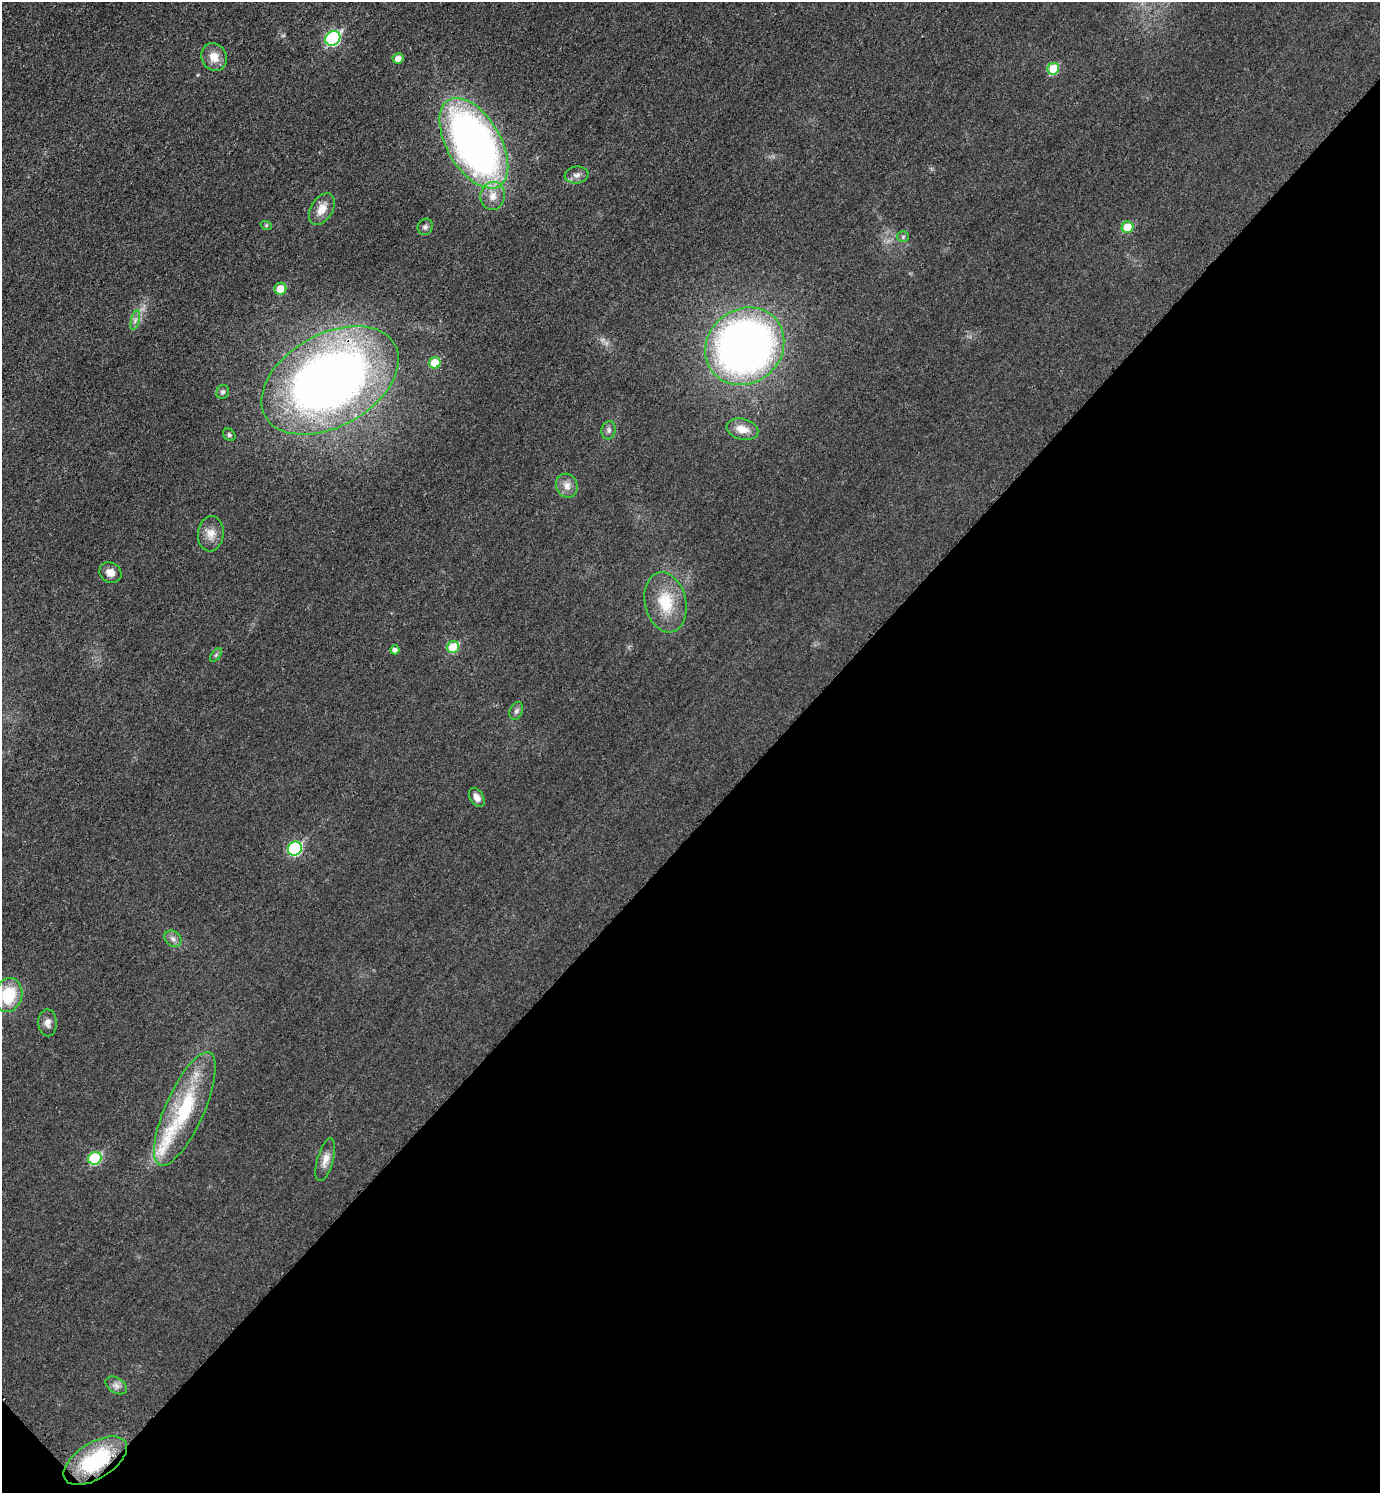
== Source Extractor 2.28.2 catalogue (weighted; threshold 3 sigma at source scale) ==
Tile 15 of 4 x 4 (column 3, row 4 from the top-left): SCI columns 2932-4309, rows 23-1513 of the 6010 x 6009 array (HDU 1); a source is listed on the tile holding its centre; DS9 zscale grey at full resolution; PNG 1382 x 1495 px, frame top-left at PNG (2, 2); each listed source drawn as its Kron ellipse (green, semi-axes under 4 px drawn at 4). Shown black and unused: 45% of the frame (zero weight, under 3 of 4 exposures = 2% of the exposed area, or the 3 px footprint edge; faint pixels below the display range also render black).
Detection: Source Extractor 2.28.2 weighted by HDU 2 'WHT'; one run over the whole footprint, this tile lists its part. Background 0.0177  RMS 0.0055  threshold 0.0248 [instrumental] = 3 sigma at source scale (4.5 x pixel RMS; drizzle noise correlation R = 1.50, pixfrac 1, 0.05/0.05 arcsec/px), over >= 5 px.
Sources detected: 40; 1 inside a brighter listed object's ellipse — not listed separately; the other 39 listed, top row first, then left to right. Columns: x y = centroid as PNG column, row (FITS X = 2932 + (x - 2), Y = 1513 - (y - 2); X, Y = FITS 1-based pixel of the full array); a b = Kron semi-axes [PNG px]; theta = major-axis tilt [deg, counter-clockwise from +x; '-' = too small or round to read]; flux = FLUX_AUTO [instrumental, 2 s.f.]
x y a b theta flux
333 38 8 6 46 78
214 57 14 12 -63 7
398 58 5 5 - 3.5
1053 69 6 5 - 19
474 143 50 27 -60 300
577 175 12 8 7 3
493 196 14 12 78 6.4
322 209 17 11 59 6.7
266 225 6 3 -18 0.68
425 227 8 7 - 1.6
1128 227 6 5 - 14
903 237 6 5 - 0.99
280 289 6 6 - 9.3
135 320 10 4 77 1.6
745 346 41 37 40 370
435 363 6 5 - 13
330 380 74 46 29 400
223 392 7 6 - 1.4
742 429 16 10 -14 6.9
609 430 9 7 79 1.8
229 435 7 5 -47 1.1
567 486 12 10 -66 4.3
211 534 17 13 85 6
110 573 11 9 -33 4.2
665 602 30 20 -77 21
453 647 6 5 - 22
395 650 4 4 - 2.2
216 655 8 4 53 1.1
516 711 9 6 69 1.6
477 797 10 6 -58 3.2
295 849 7 6 - 54
173 939 9 7 -39 2.3
8 995 17 13 74 22
48 1023 13 9 -88 3.3
185 1109 61 19 66 43
95 1158 7 6 - 38
325 1160 22 8 74 4.8
116 1385 12 7 -32 2.6
95 1461 36 18 32 39
Overlapping masked pixels (flux is a lower limit): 2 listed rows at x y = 330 380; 95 1461